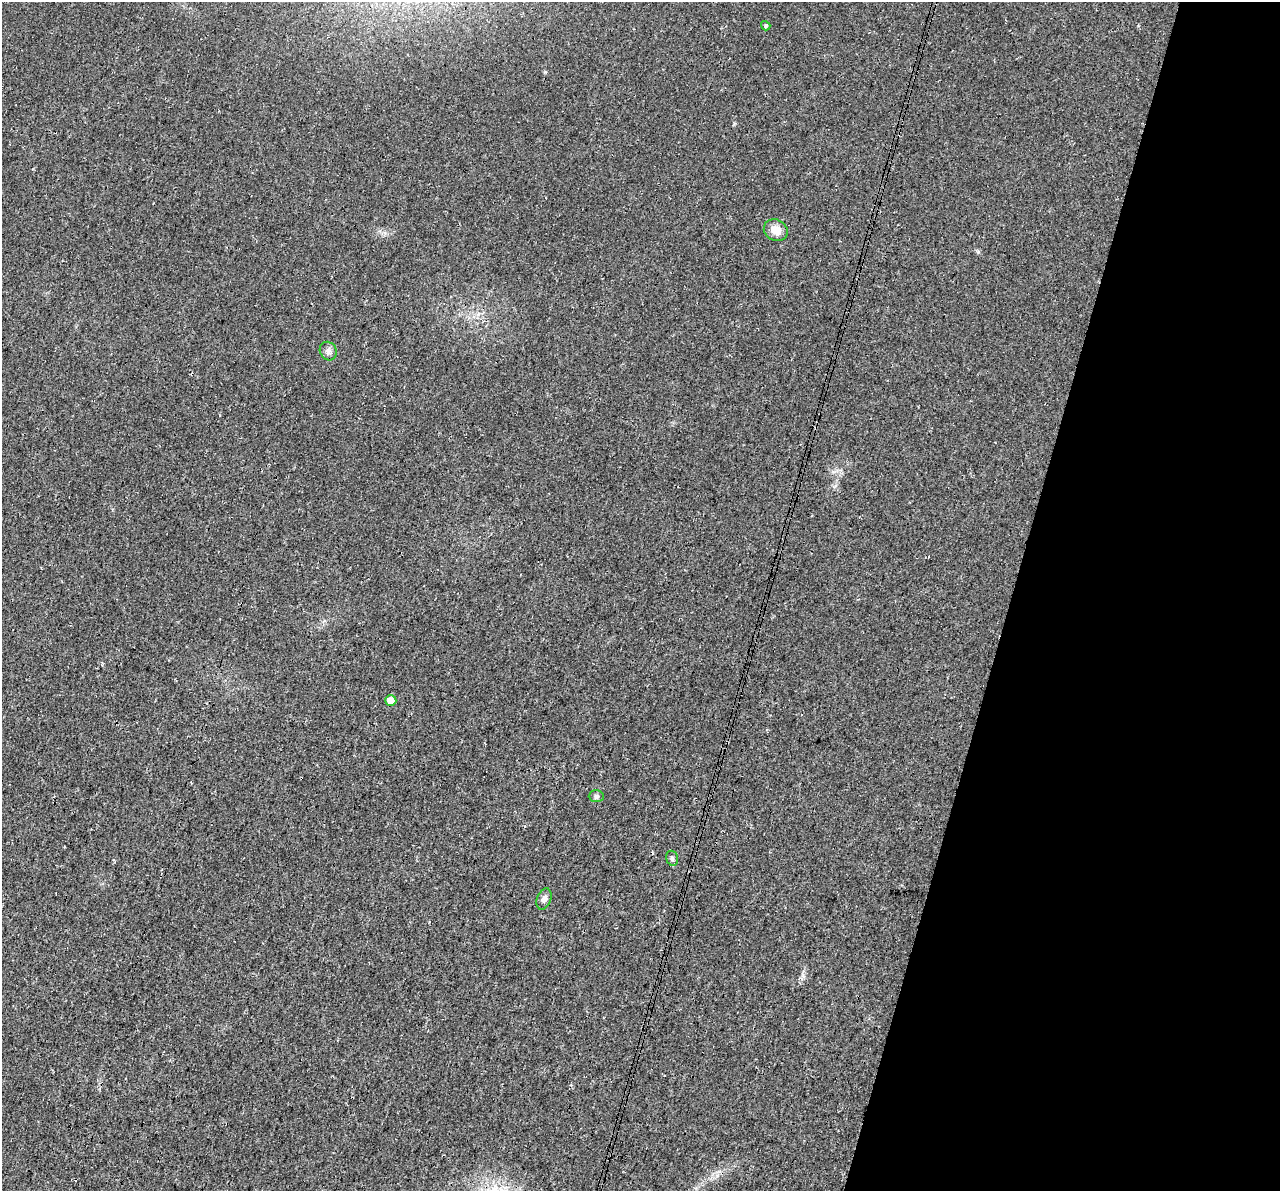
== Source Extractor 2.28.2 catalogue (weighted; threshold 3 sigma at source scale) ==
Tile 8 of 4 x 4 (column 4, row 2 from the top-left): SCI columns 3859-5136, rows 2719-3907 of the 5152 x 5375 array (HDU 1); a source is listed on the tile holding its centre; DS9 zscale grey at full resolution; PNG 1282 x 1193 px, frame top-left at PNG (2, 2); each listed source drawn as its Kron ellipse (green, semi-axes under 4 px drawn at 4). Shown black and unused: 21% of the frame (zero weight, under 3 of 4 exposures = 5% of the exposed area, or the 3 px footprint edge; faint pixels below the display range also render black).
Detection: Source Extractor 2.28.2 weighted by HDU 2 'WHT'; one run over the whole footprint, this tile lists its part. Background 0.0162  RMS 0.0068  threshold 0.0305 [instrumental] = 3 sigma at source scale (4.5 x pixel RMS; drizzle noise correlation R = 1.50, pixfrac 1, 0.0396/0.0396 arcsec/px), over >= 5 px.
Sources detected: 8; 1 cosmic-ray / hot-pixel residue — neither listed nor drawn; the other 7 listed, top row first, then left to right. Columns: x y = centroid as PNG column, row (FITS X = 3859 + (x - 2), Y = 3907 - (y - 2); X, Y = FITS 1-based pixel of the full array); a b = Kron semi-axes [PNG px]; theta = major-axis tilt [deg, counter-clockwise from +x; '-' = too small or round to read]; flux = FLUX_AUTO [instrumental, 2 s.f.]
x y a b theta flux
766 26 5 4 - 1.2
776 230 12 10 -29 7.1
328 351 9 8 - 2.9
391 701 5 5 - 5.9
596 796 7 6 - 1.4
672 858 8 5 -75 1.4
544 899 11 7 68 2.6